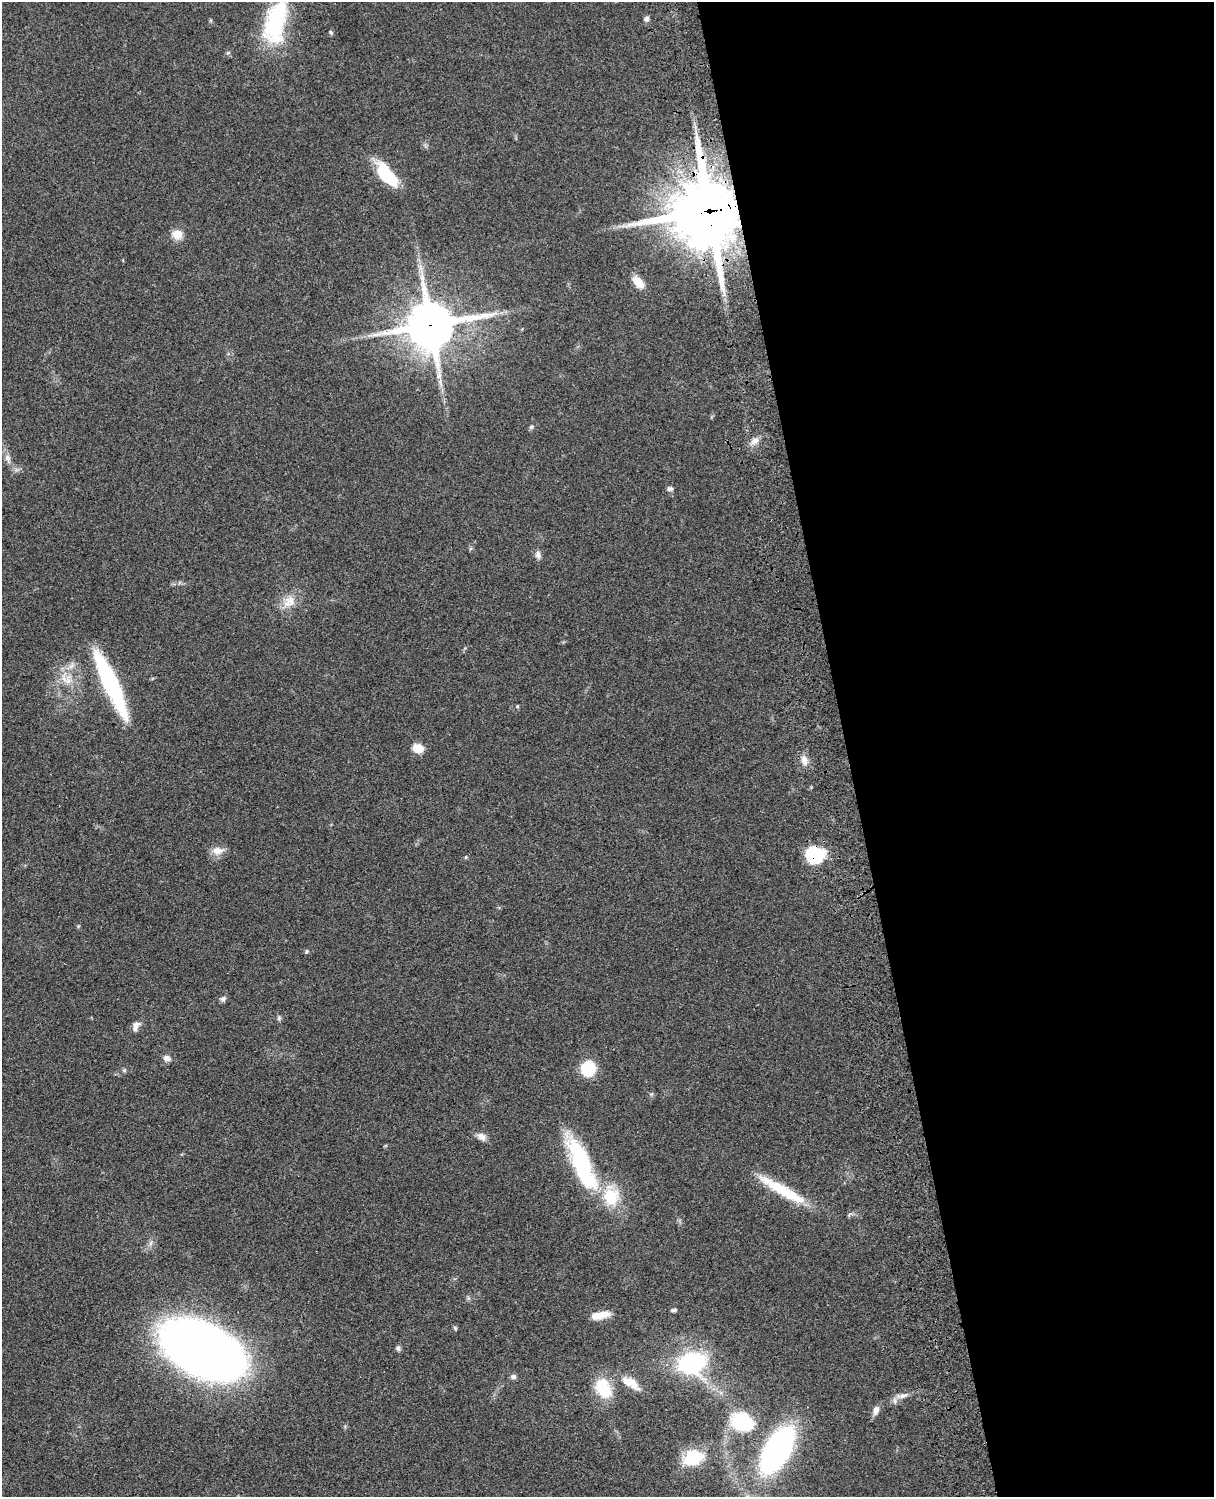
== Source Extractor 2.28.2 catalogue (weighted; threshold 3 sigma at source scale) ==
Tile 8 of 4 x 3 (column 4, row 2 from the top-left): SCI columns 3758-4969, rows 1773-3267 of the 5088 x 4927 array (HDU 1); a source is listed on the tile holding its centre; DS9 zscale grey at full resolution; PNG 1216 x 1499 px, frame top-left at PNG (2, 2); no overlay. Shown black and unused: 30% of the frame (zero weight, under 3 of 4 exposures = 6% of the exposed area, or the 3 px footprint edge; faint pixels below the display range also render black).
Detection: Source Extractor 2.28.2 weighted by HDU 2 'WHT'; one run over the whole footprint, this tile lists its part. Background 0.0792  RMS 0.0058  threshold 0.0262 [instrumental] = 3 sigma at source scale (4.5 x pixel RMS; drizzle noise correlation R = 1.50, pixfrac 1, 0.05/0.05 arcsec/px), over >= 5 px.
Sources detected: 50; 3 inside a brighter listed object's ellipse — not listed separately; the other 47 listed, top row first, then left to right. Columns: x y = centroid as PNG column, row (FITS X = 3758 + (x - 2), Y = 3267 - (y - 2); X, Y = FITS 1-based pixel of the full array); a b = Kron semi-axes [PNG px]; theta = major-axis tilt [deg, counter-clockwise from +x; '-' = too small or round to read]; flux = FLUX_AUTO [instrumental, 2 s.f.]
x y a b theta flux
646 19 6 6 - 2
275 22 53 24 76 51
331 32 6 4 -68 0.86
387 174 35 14 -51 22
709 211 22 21 - 5000
177 234 13 11 -6 6.2
638 282 14 8 -50 9.2
430 325 16 14 12 2600
531 427 6 5 - 1.2
754 441 13 8 28 3.4
8 458 12 8 -70 3
670 489 8 6 -8 1.5
538 555 9 7 -75 2.6
289 601 20 15 42 8.8
66 679 27 12 -49 10
111 685 75 14 -65 64
517 706 5 4 - 0.64
418 748 12 9 -18 7.3
804 760 13 8 -73 4.5
217 851 15 10 5 5.6
814 855 22 18 2 22
466 857 5 3 - 0.57
306 951 5 5 - 0.9
223 999 8 6 19 1.6
279 1018 7 6 - 1.2
136 1026 13 8 72 3.3
167 1058 9 7 -20 2.8
588 1068 17 15 66 17
124 1070 6 5 - 0.92
481 1136 13 9 -35 3.5
582 1163 61 18 -67 63
782 1190 66 11 -30 27
611 1196 25 18 -80 22
674 1310 6 4 6 1.3
602 1315 19 8 18 7.8
455 1328 7 4 -46 0.78
398 1348 7 6 - 1.4
203 1349 49 28 -27 920
692 1363 22 17 10 74
513 1377 8 6 -1 1.7
632 1382 26 10 -50 7.4
603 1388 19 13 -64 26
903 1396 15 6 15 3.2
876 1410 11 7 73 3.4
741 1422 21 17 -18 37
777 1450 36 17 60 180
693 1458 24 18 19 22
Overlapping masked pixels (flux is a lower limit): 3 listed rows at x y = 709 211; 430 325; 814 855
Isophote crosses this tile's border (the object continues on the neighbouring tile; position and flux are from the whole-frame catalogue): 1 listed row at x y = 275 22